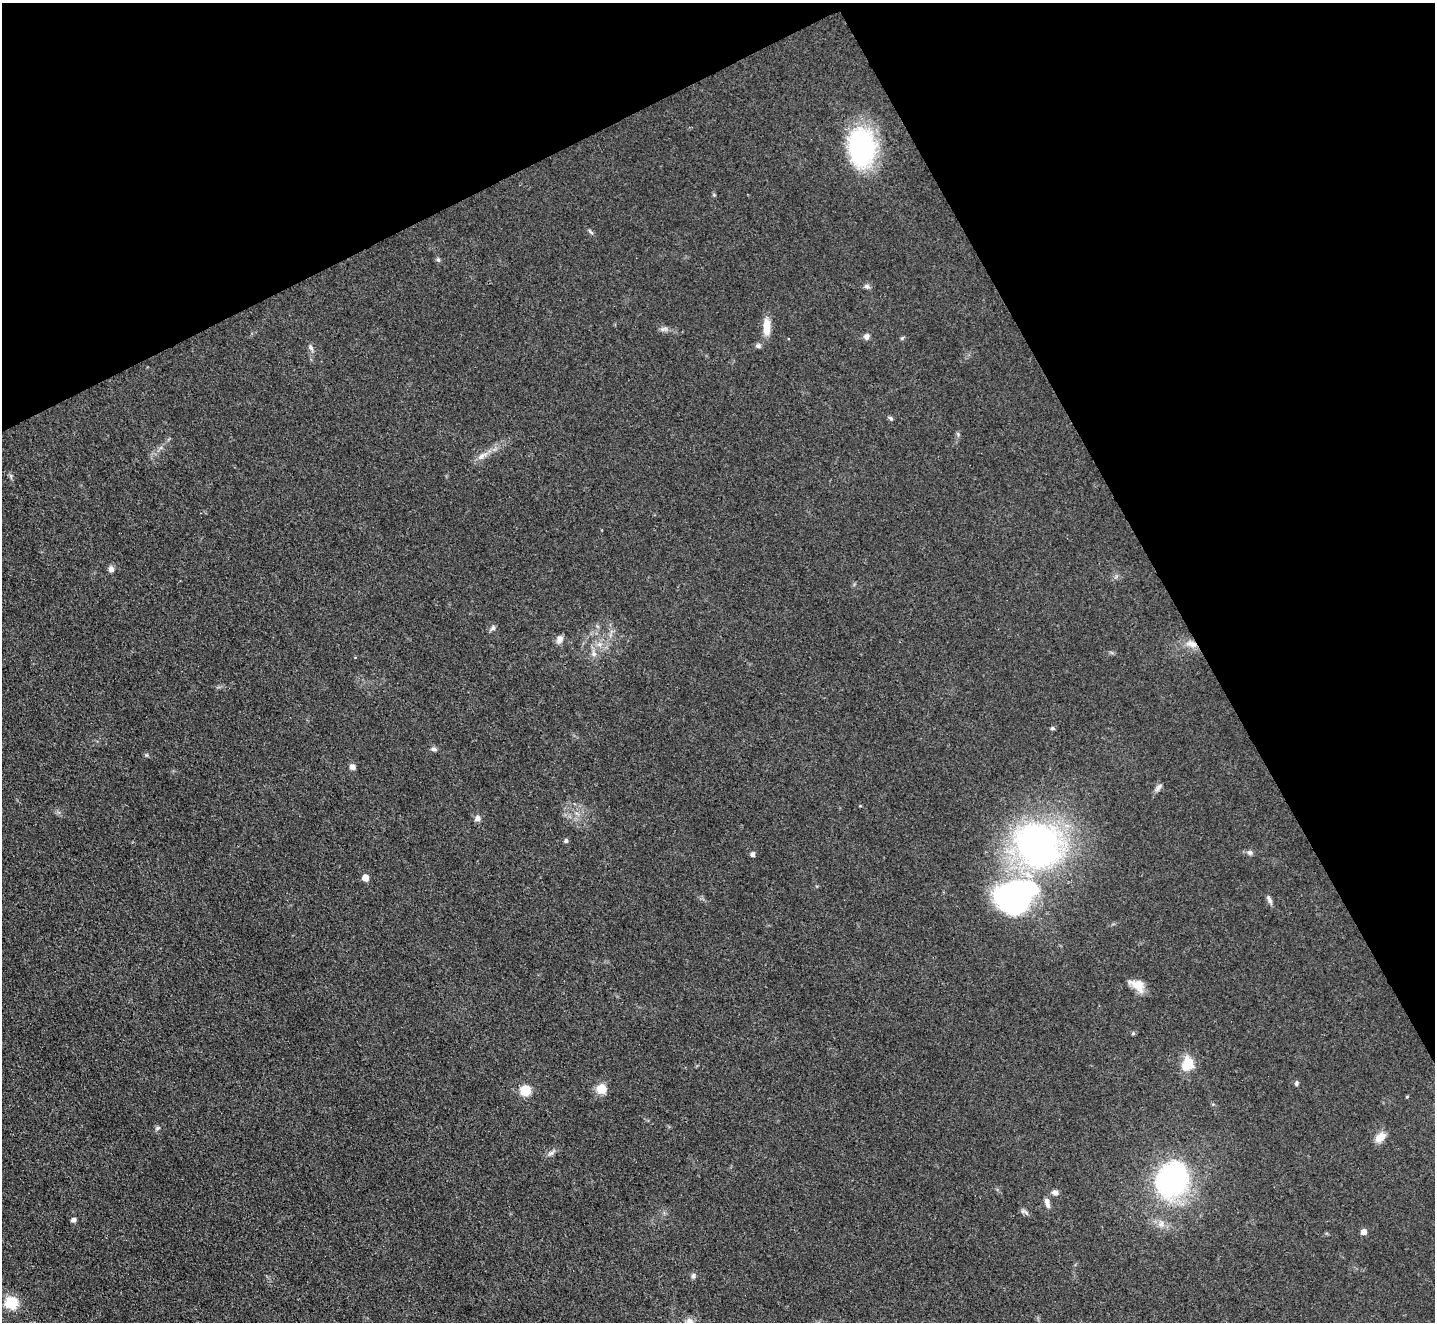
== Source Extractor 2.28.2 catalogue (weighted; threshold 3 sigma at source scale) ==
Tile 3 of 4 x 4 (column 3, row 1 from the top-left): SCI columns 2870-4302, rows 4254-5573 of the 5739 x 5728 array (HDU 1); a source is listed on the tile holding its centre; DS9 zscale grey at full resolution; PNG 1437 x 1324 px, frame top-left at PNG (2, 3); no overlay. Shown black and unused: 26% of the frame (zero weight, under 3 of 4 exposures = <1% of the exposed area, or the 3 px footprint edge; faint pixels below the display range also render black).
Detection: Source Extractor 2.28.2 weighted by HDU 2 'WHT'; one run over the whole footprint, this tile lists its part. Background 0.0737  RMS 0.0063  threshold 0.0283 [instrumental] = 3 sigma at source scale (4.5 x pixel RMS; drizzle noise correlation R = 1.50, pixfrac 1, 0.05/0.05 arcsec/px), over >= 5 px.
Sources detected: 46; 1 inside a brighter object's white glare — not listed; the other 45 listed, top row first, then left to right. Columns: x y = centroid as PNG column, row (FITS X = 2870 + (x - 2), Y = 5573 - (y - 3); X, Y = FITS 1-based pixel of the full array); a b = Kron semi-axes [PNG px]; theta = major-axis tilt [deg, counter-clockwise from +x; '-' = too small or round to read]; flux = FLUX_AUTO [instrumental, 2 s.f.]
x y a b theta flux
862 147 37 25 -87 91
590 232 10 3 -50 1.2
438 260 6 5 - 1.1
867 286 8 6 11 1.7
767 327 21 8 89 9.1
866 337 8 7 - 2.2
902 338 6 4 45 0.79
758 346 8 7 - 1.6
311 347 9 5 -55 1.9
891 418 7 4 -43 1.3
482 456 20 6 32 5.1
111 569 7 6 - 2.8
493 628 7 6 - 1.8
560 639 10 7 68 3.6
1191 644 16 8 -13 6.1
594 654 7 6 - 2.1
1052 728 6 4 -12 1.1
434 749 8 5 -7 1.5
352 767 7 6 - 2.3
1158 788 12 5 53 2.2
478 818 7 7 - 2.6
566 841 5 5 - 1.5
1038 845 41 35 -52 250
1250 852 8 6 -1 1.8
753 854 5 4 - 2.3
365 878 5 5 - 8.1
1016 896 54 35 23 150
1269 899 12 5 -62 2.1
1137 985 19 11 -35 8.1
1187 1064 18 14 76 13
1296 1083 7 5 76 1.2
601 1089 9 9 - 10
525 1090 9 8 - 14
1407 1097 5 3 - 0.53
158 1128 8 5 27 1.3
1380 1137 13 9 47 6.4
551 1153 10 6 20 2.2
1171 1180 29 24 59 140
1055 1192 9 6 -20 2.2
1047 1202 14 6 -76 3.3
1024 1212 13 5 -22 1.7
74 1220 5 4 - 2.7
1364 1232 5 5 - 5.1
693 1276 7 6 - 1.5
11 1303 6 6 - 68
Overlapping masked pixels (flux is a lower limit): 1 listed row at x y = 1191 644